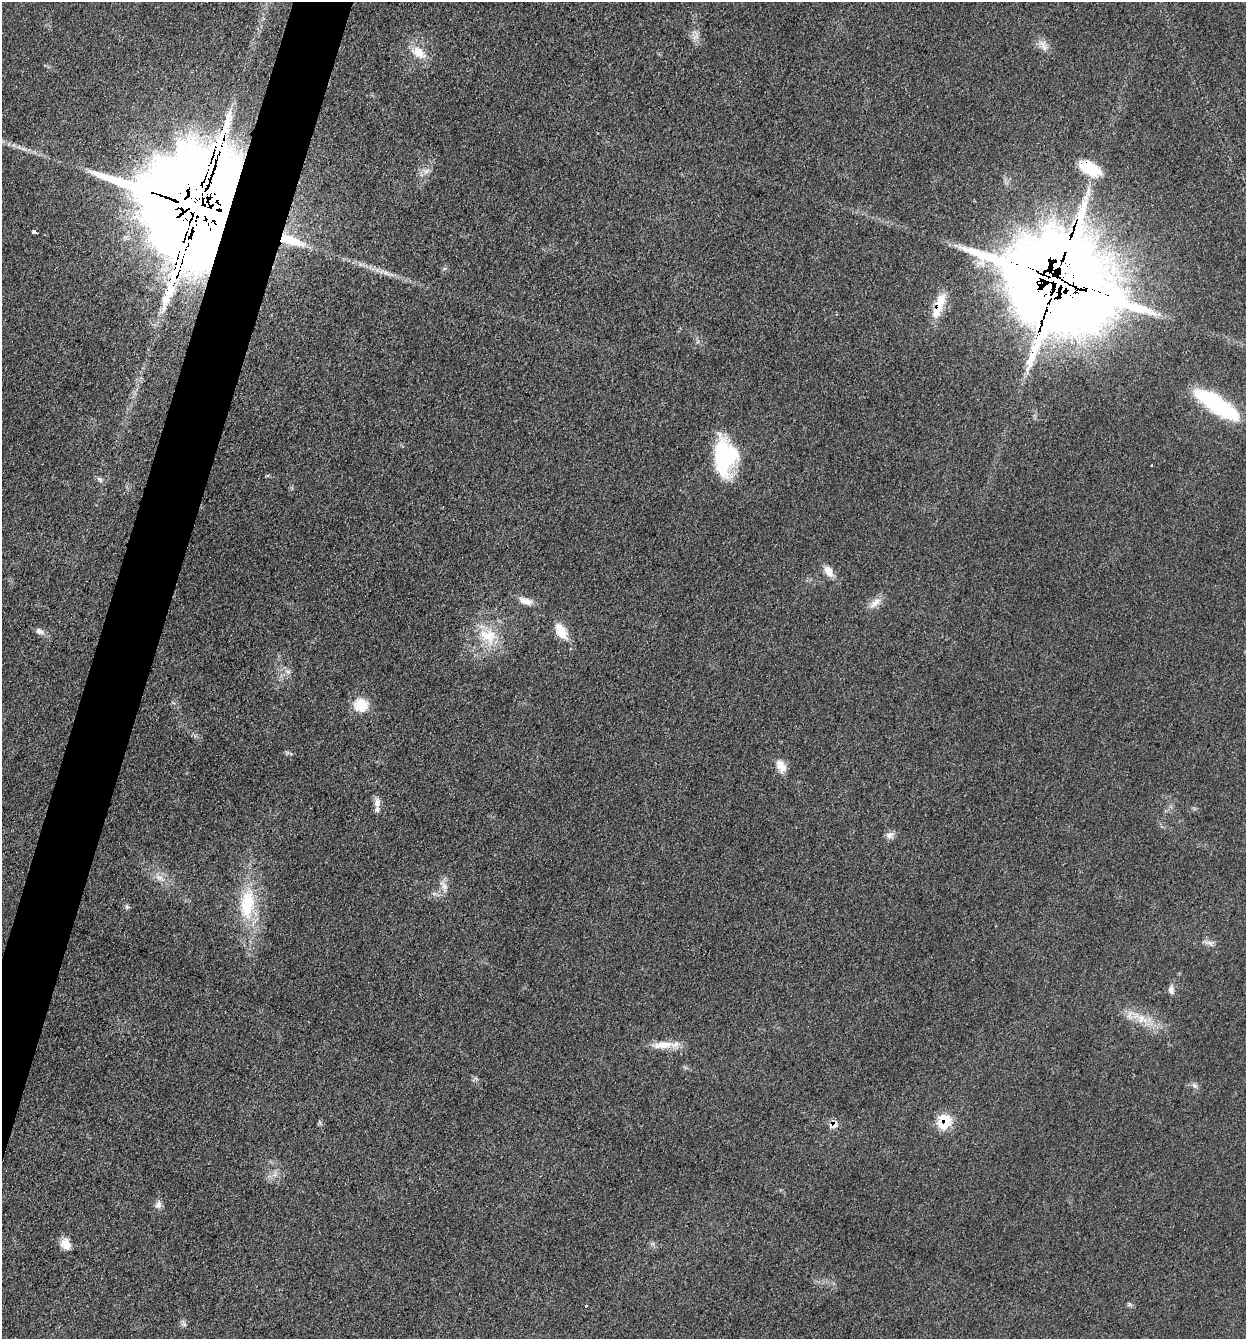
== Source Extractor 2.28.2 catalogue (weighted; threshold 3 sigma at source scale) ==
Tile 7 of 4 x 4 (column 3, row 2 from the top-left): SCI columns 2753-3996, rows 2680-4016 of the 5375 x 5358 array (HDU 1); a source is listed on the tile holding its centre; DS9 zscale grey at full resolution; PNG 1248 x 1341 px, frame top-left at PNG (2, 2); no overlay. Shown black and unused: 4% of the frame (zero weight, under 3 of 4 exposures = <1% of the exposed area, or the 3 px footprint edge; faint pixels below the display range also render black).
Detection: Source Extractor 2.28.2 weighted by HDU 2 'WHT'; one run over the whole footprint, this tile lists its part. Background 0.0857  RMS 0.0065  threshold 0.029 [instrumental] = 3 sigma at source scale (4.5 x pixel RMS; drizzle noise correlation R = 1.50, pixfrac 1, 0.05/0.05 arcsec/px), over >= 5 px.
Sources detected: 41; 1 cosmic-ray / hot-pixel residue — not listed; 1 inside a brighter listed object's ellipse — not listed separately; the other 39 listed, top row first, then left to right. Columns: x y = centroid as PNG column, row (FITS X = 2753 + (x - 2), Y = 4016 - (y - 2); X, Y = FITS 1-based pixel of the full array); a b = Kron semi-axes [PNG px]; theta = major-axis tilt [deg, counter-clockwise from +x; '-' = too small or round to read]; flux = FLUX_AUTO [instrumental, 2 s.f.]
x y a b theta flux
695 37 11 5 26 2.1
1043 45 18 8 -64 4.8
419 53 24 13 -36 11
1090 168 26 13 -28 23
426 171 9 4 37 2.4
199 209 42 23 -22 35000
34 231 4 3 - 15
290 240 34 10 -20 20
386 273 11 6 -28 3.1
1058 281 35 25 -26 14000
939 305 36 10 70 15
1217 404 48 14 -33 67
725 457 43 25 -88 51
100 479 10 5 -41 1.8
828 571 15 9 -58 6
526 601 18 8 -21 5.4
875 603 20 7 43 5.4
39 631 11 7 -20 2.8
561 631 19 10 -63 12
488 636 27 22 -40 23
288 672 6 6 - 1.9
361 705 19 17 -8 13
781 766 17 10 -62 6.6
377 802 12 8 83 3.9
890 835 11 9 37 3.3
160 878 15 6 -32 4.5
444 886 15 7 -55 3.8
247 904 43 18 85 37
127 907 6 6 - 1.2
1209 943 13 6 -19 2.9
1171 989 12 7 -82 2.8
1142 1019 14 13 - 9.3
663 1045 35 9 4 10
1194 1085 10 5 -44 1.9
944 1122 18 14 62 17
834 1125 10 7 45 6.4
158 1205 11 8 71 3
66 1244 14 11 -58 6.7
586 1306 3 3 - 0.56
Overlapping masked pixels (flux is a lower limit): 7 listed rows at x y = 1090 168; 199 209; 290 240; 1058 281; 939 305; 944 1122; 834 1125
Unlisted compact peaks at least as high as the median listed source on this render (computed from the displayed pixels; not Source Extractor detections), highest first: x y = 1129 1304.